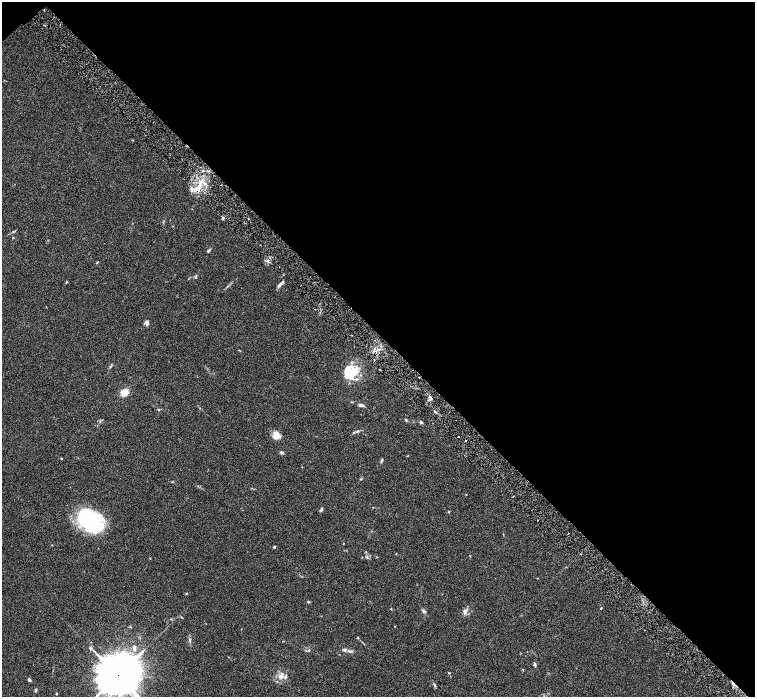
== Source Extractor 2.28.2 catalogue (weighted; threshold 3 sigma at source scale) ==
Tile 3 of 4 x 4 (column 3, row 1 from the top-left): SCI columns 3016-4520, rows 4475-5864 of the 6028 x 6026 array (HDU 1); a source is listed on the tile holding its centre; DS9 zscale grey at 2 x 2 block average (1 PNG px = mean of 2 x 2 image px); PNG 757 x 699 px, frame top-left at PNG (2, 2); no overlay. Shown black and unused: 48% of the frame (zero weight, under 3 of 6 exposures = <1% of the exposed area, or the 3 px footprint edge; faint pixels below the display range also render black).
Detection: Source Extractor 2.28.2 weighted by HDU 2 'WHT'; one run over the whole footprint, this tile lists its part. Background 0.0444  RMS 0.0034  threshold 0.0139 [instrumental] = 3 sigma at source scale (4.09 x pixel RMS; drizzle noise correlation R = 1.36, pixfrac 0.8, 0.05/0.05 arcsec/px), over >= 5 px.
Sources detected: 65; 1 inside a brighter object's white glare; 1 cosmic-ray / hot-pixel residue — not listed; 9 inside a brighter listed object's ellipse — not listed separately; the other 54 listed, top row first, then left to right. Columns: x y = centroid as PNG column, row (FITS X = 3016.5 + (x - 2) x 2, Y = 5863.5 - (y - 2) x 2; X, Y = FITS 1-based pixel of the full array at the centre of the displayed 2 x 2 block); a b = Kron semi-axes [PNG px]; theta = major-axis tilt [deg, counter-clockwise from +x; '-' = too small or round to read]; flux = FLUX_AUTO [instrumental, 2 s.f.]
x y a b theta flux
200 183 8 4 66 4.7
197 188 10 6 -4 6.3
223 218 3 2 - 0.79
208 251 6 3 46 0.96
97 262 5 2 - 0.36
66 282 4 2 - 0.42
281 283 9 3 44 1.9
147 323 6 4 -86 2.2
350 376 14 11 27 9.5
124 392 6 5 - 8.8
431 399 4 3 - 1.5
361 405 7 3 -11 1.7
158 410 3 2 - 0.49
406 420 4 2 - 0.62
421 422 4 3 - 0.85
357 432 3 2 - 0.69
276 434 11 7 80 5.3
458 437 2 2 - 0.32
465 441 2 2 - 0.47
281 452 5 4 - 1.1
61 458 3 2 - 0.35
381 461 6 2 67 0.87
361 479 3 2 - 0.46
466 494 2 2 - 0.34
514 496 2 2 - 0.4
321 510 4 3 - 1.3
449 512 3 2 - 0.43
90 520 28 18 -32 66
274 547 3 3 - 0.74
470 556 3 2 - 0.32
377 557 3 2 - 0.31
186 593 3 2 - 0.52
308 601 4 3 - 0.64
601 608 3 2 - 0.41
391 609 3 2 - 0.35
424 611 5 4 - 1.5
464 611 8 4 -77 2.1
395 626 2 2 - 0.37
358 638 3 3 - 0.49
190 640 5 2 - 0.77
90 648 4 3 - 0.97
134 648 7 4 87 2.7
309 650 3 2 - 0.64
345 650 5 4 - 1.4
350 651 6 3 5 1.3
535 664 5 3 - 1.2
449 673 3 3 - 0.42
118 675 13 11 34 2300
281 676 3 3 - 4.3
285 677 5 4 - 1.4
29 680 4 3 - 1.6
435 685 5 3 - 0.9
36 690 5 3 - 0.9
56 693 3 2 - 0.49
Overlapping masked pixels (flux is a lower limit): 2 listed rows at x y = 197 188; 118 675
Isophote crosses this tile's border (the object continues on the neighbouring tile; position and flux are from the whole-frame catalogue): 1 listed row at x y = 118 675
Diffuse or blended objects may show on this block-average render without a row.